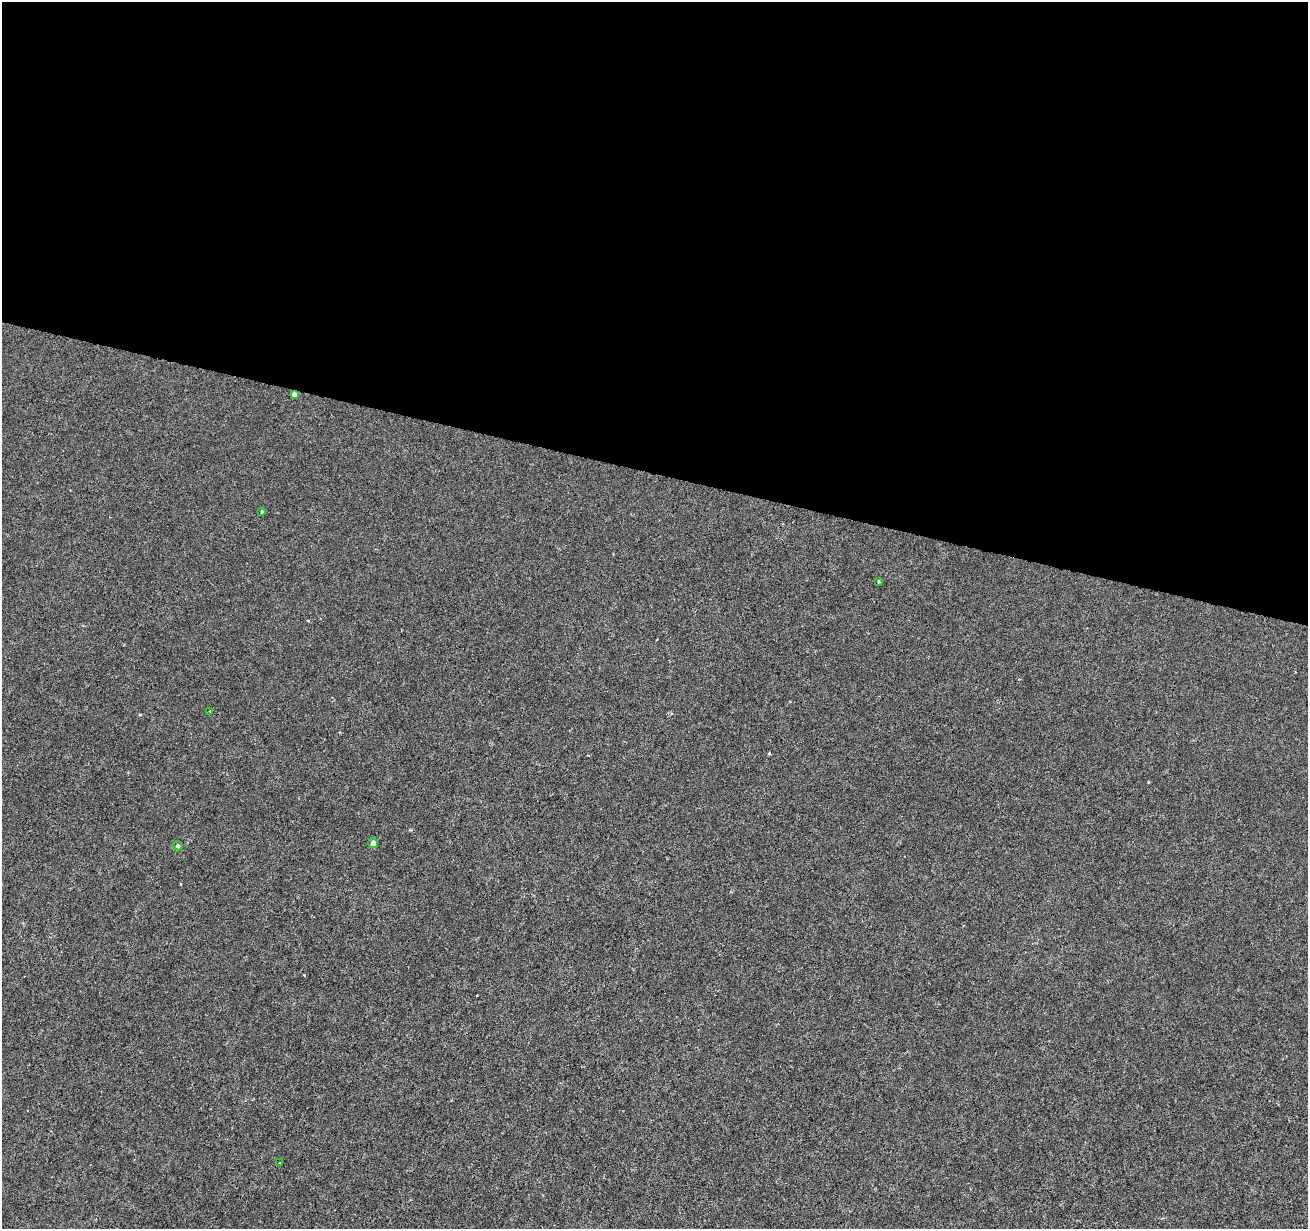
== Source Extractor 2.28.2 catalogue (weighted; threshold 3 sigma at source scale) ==
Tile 3 of 4 x 4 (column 3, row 1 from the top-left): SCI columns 2615-3920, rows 3900-5126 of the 5238 x 5411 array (HDU 1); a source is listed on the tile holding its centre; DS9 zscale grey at full resolution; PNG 1310 x 1231 px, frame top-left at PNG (2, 2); each listed source drawn as its Kron ellipse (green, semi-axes under 4 px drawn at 4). Shown black and unused: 38% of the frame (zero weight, under 3 of 6 exposures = <1% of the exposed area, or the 3 px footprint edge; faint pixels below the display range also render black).
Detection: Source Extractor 2.28.2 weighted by HDU 2 'WHT'; one run over the whole footprint, this tile lists its part. Background -2.38e-04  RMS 0.0015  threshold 0.00616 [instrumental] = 3 sigma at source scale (4.09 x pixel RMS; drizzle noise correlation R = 1.36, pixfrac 0.8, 0.0396/0.0396 arcsec/px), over >= 5 px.
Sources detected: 7; all 7 listed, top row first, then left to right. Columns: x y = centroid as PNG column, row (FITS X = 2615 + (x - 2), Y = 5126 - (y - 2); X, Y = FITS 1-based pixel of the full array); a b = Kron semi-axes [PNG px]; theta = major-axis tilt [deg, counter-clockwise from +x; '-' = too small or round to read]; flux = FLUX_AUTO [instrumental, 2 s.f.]
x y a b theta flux
294 394 4 4 - 0.63
262 512 4 3 - 0.13
878 581 4 3 - 0.14
210 711 3 3 - 0.13
373 843 5 4 - 0.81
178 846 5 4 - 0.28
280 1163 2 2 - 0.11
Overlapping masked pixels (flux is a lower limit): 1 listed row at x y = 294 394